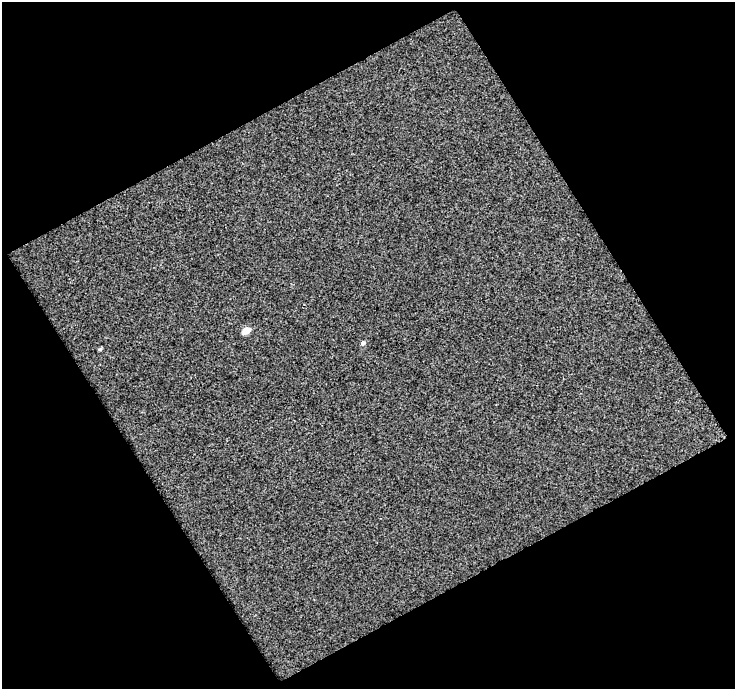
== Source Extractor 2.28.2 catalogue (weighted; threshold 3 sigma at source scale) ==
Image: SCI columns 1-733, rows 19-705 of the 733 x 722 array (HDU 1 of 3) = the unmasked area's bounding box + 8 px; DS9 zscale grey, full resolution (1 PNG px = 1 image px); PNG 737 x 691 px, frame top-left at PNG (2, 2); no overlay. Shown black and unused: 49% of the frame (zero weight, under 2 of 3 exposures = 2% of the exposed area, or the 3 px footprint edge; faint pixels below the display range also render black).
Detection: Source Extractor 2.28.2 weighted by HDU 2 'WHT'. Background 0.0179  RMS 0.016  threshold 0.0705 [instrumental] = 3 sigma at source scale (4.5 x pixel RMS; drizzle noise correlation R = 1.50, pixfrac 1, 0.0396/0.0396 arcsec/px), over >= 5 px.
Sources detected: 3; all 3 listed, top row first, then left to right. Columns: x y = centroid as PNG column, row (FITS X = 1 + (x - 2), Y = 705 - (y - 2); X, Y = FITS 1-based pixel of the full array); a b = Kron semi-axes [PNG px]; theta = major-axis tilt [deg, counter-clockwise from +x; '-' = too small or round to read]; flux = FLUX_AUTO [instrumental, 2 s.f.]
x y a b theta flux
246 331 5 4 - 32
363 343 6 5 - 3.9
100 349 5 4 - 2.1